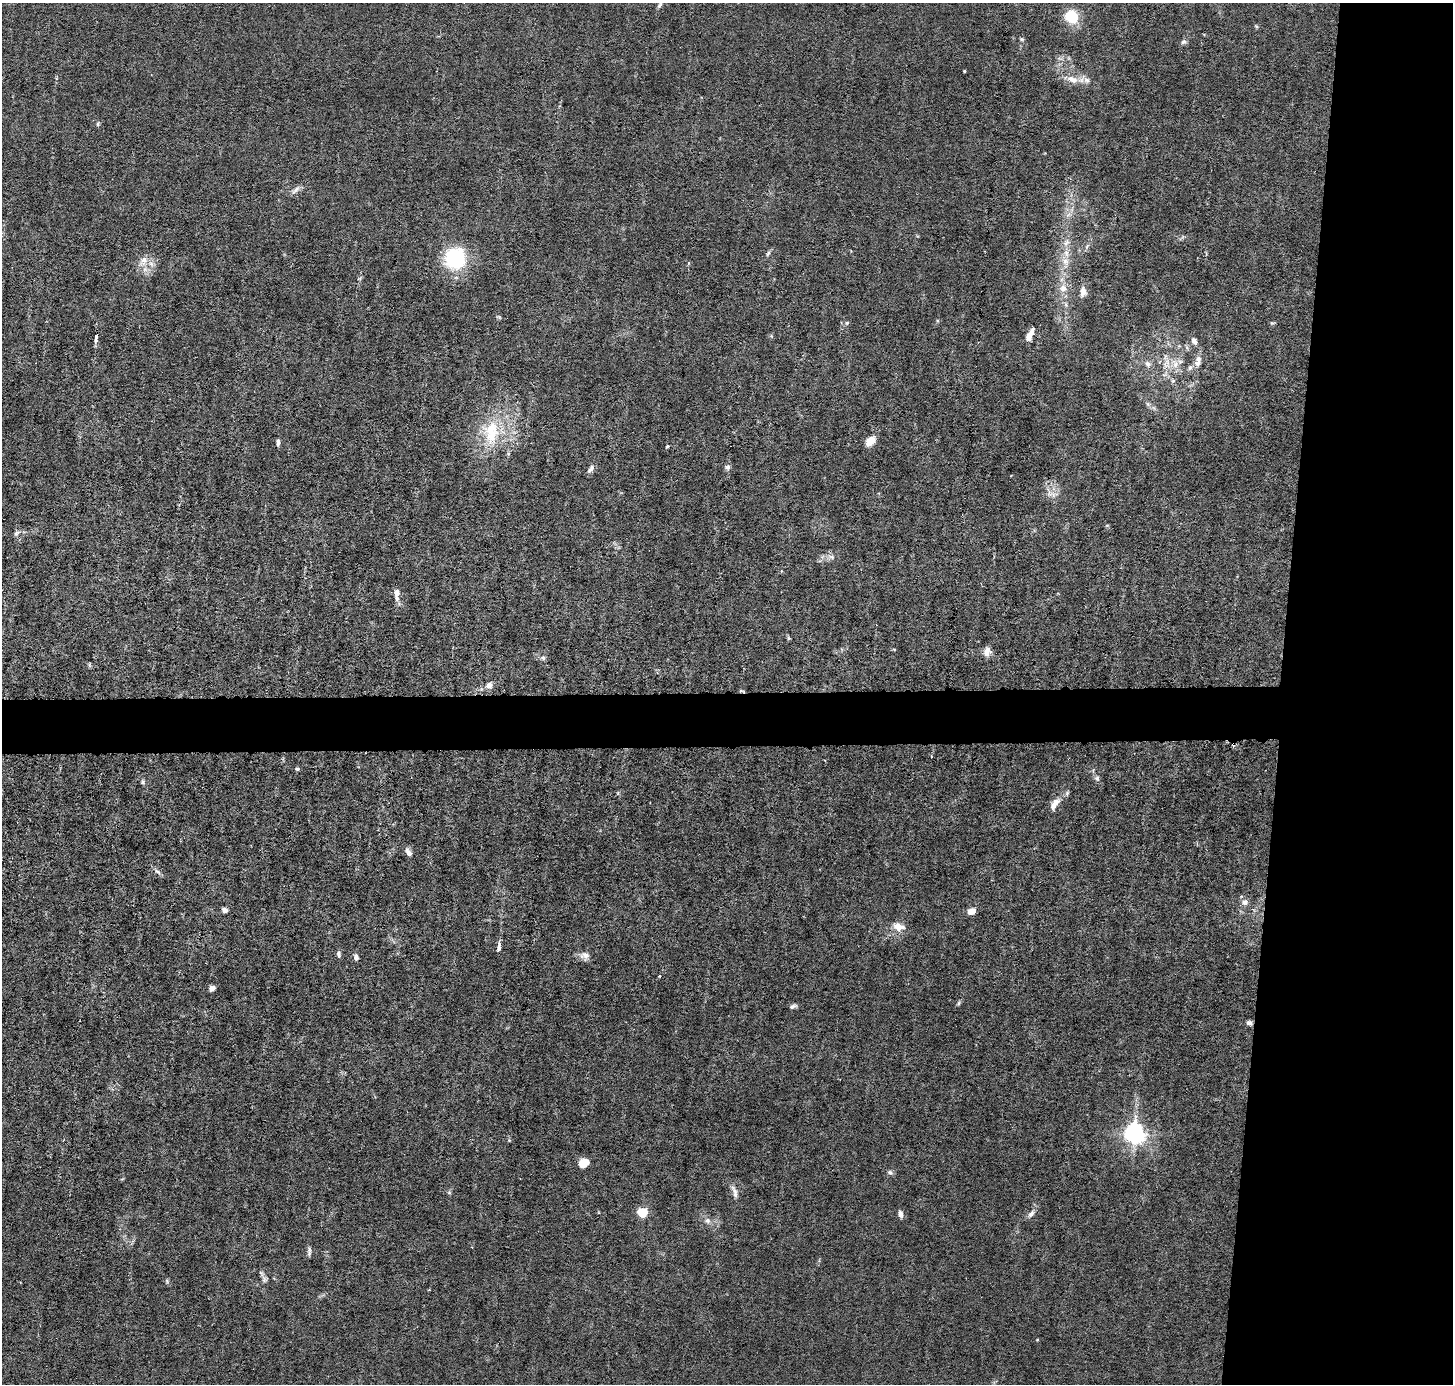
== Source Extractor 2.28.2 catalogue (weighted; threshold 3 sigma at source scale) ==
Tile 6 of 3 x 3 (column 3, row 2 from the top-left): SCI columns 2904-4354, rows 1520-2901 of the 4354 x 4384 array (HDU 1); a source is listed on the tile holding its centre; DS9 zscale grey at full resolution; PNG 1455 x 1386 px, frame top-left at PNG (2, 3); no overlay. Shown black and unused: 15% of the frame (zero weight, under 3 of 6 exposures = <1% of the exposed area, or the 3 px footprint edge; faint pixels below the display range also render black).
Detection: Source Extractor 2.28.2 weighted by HDU 2 'WHT'; one run over the whole footprint, this tile lists its part. Background 0.0122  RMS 0.0027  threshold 0.0111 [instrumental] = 3 sigma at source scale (4.09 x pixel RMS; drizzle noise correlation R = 1.36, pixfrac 0.8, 0.05/0.05 arcsec/px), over >= 5 px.
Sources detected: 83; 5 inside a brighter listed object's ellipse — not listed separately; the other 78 listed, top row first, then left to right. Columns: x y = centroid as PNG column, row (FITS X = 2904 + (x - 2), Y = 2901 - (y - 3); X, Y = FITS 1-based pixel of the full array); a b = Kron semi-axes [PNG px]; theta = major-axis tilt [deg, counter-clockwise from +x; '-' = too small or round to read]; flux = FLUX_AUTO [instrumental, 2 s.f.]
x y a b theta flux
660 5 9 5 54 0.61
1071 16 11 9 -43 12
1256 26 5 4 - 0.31
1022 39 6 4 -21 0.36
1183 42 8 6 12 0.72
964 71 3 3 - 0.29
1072 79 17 9 -20 2.9
98 124 7 4 82 0.36
296 190 15 5 43 1.1
1066 243 11 7 56 1.5
768 253 9 4 55 0.52
455 258 25 24 - 18
143 261 15 9 68 2.5
1065 261 10 9 - 1.8
1063 288 11 10 - 2.2
1083 292 13 8 84 1.7
847 323 6 5 - 0.53
1272 323 5 4 - 0.34
1030 335 15 6 64 2.1
96 338 11 4 83 0.99
1194 341 10 6 -56 1.3
1198 359 11 8 89 1.4
1148 364 9 8 - 1.2
1167 364 17 10 78 3.1
1190 367 8 6 88 0.73
1148 404 6 5 - 0.54
491 432 39 23 88 14
870 441 14 9 44 2.2
278 442 8 4 -90 0.71
667 446 4 3 - 0.39
727 467 7 6 - 0.73
591 469 12 6 52 0.99
1052 494 13 7 -21 1.6
1107 525 6 3 19 0.23
16 533 8 5 41 0.63
831 557 10 6 -18 1
397 592 7 6 - 1.4
788 638 6 4 -72 0.33
894 649 5 3 - 0.24
987 652 12 9 78 1.6
543 658 6 6 - 0.64
89 665 7 4 -71 0.32
489 685 10 8 30 1.4
931 756 4 2 - 0.17
825 761 4 2 - 0.18
297 769 6 4 -3 0.38
1097 778 8 6 -87 0.74
143 782 7 5 16 0.47
1067 793 7 5 47 0.51
1055 803 17 8 56 2.3
408 852 11 7 -59 1.2
157 872 10 5 -31 0.78
1244 902 8 7 - 1.3
225 910 6 5 - 1.2
972 911 7 5 22 2.7
898 927 15 9 -7 3
499 947 11 4 78 1.1
339 954 9 5 -83 0.67
585 956 12 11 - 1.5
356 957 8 5 -80 0.98
659 976 3 3 - 0.19
212 988 6 5 - 1.3
959 1003 6 4 70 0.37
793 1006 9 5 17 0.66
1249 1023 7 6 - 0.79
1135 1134 7 7 - 140
584 1163 9 8 - 3.9
890 1172 8 6 -15 0.6
734 1191 21 6 -71 1.5
449 1193 6 4 -19 0.32
642 1213 5 5 - 19
900 1214 10 6 -83 0.94
1031 1214 12 6 51 1.1
708 1220 9 7 -46 1.1
309 1252 13 5 87 0.74
264 1279 10 7 -66 0.86
167 1281 6 4 -73 0.38
429 1290 4 3 - 0.22
Overlapping masked pixels (flux is a lower limit): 1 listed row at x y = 1249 1023